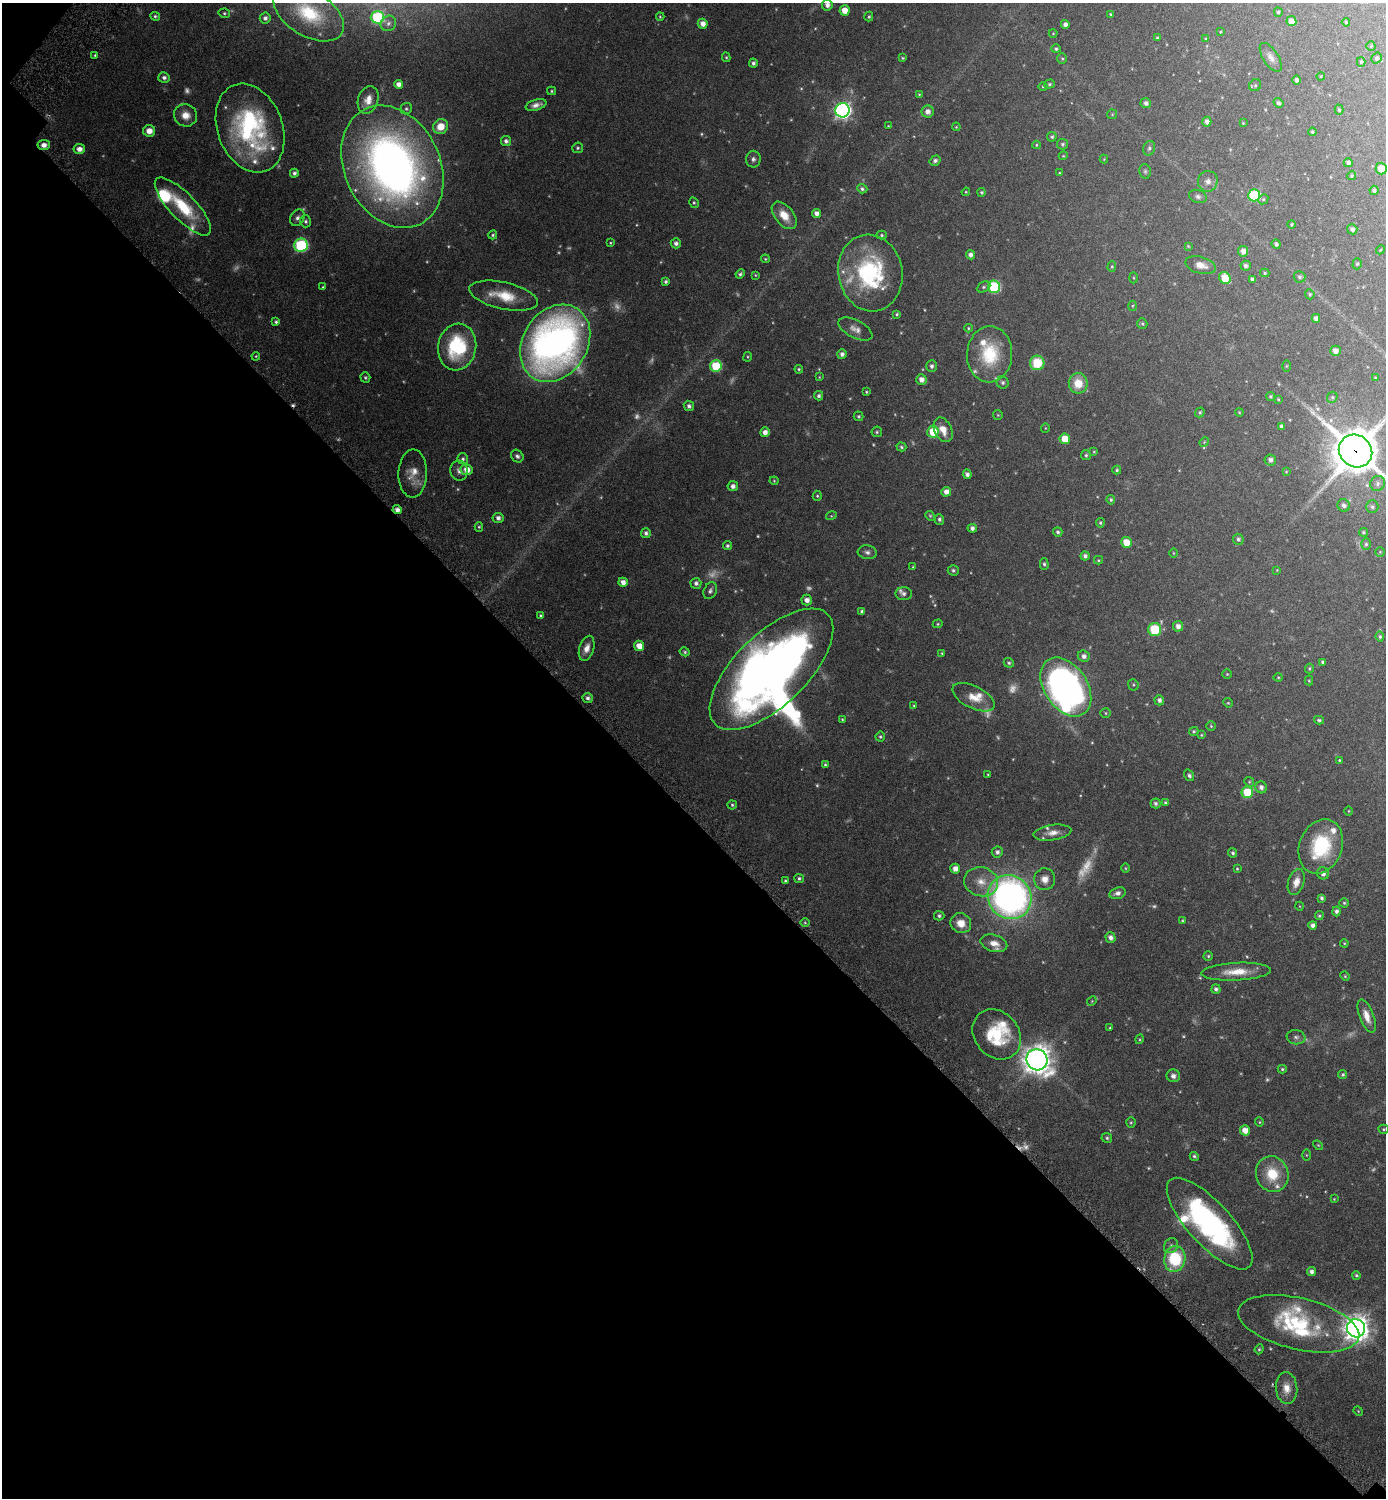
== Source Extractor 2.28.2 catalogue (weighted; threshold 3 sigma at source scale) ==
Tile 9 of 4 x 4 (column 1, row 3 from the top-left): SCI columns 327-1710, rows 1525-3020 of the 6046 x 6043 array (HDU 1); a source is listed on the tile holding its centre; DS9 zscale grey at full resolution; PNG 1388 x 1500 px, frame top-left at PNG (2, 3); each listed source drawn as its Kron ellipse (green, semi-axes under 4 px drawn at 4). Shown black and unused: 46% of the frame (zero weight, under 3 of 6 exposures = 1% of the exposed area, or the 3 px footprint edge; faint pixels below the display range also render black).
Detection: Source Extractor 2.28.2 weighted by HDU 2 'WHT'; one run over the whole footprint, this tile lists its part. Background 0.0806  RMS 0.0037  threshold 0.015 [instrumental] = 3 sigma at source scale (4.09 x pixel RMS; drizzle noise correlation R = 1.36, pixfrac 0.8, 0.05/0.05 arcsec/px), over >= 5 px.
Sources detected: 394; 51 too faint to see at this stretch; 2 inside a brighter object's white glare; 1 cosmic-ray / hot-pixel residue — neither listed nor drawn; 21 inside a brighter listed object's ellipse — not listed separately; the other 319 listed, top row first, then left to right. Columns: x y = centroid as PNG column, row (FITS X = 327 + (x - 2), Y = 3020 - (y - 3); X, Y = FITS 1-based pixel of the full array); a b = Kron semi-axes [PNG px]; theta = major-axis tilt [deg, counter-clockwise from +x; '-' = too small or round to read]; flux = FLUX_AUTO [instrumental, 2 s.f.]
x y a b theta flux
827 5 5 5 - 1.5
844 10 5 5 - 3.3
1278 12 5 4 - 0.47
224 13 6 4 -12 0.45
309 13 39 22 -32 17
1110 14 4 3 - 0.26
155 16 5 4 - 0.53
377 17 6 6 - 27
660 17 4 3 - 0.32
869 17 5 4 - 0.44
265 18 5 5 - 0.91
1291 21 5 5 - 3
1346 22 4 3 - 0.46
388 23 8 7 - 0.98
703 24 5 5 - 2.1
1065 24 4 4 - 1.2
1220 32 3 3 - 0.26
1053 33 4 4 - 0.27
1157 38 4 3 - 0.45
1206 39 4 4 - 0.36
1371 46 4 4 - 0.29
1056 49 5 4 - 0.59
95 55 4 4 - 0.37
726 57 5 4 - 0.39
1271 57 16 7 -57 1.9
903 58 3 3 - 0.32
1377 58 6 5 - 0.78
1062 59 5 5 - 0.4
1361 62 5 4 - 0.42
753 63 4 4 - 0.87
1321 76 4 3 - 0.24
164 77 5 5 - 1
1297 80 4 4 - 0.91
399 84 4 4 - 1.7
1049 84 5 4 - 0.45
1255 85 6 5 - 0.49
1043 86 4 3 - 0.28
552 91 4 4 - 0.38
919 94 4 3 - 0.26
368 100 14 10 72 3.1
1146 103 5 5 - 1
1278 103 5 4 - 0.7
536 105 11 5 15 1.6
406 109 6 5 - 0.56
842 110 7 7 - 110
1339 110 5 4 - 0.48
928 112 6 6 - 1.7
1112 114 5 5 - 0.37
186 115 11 11 - 3.4
1207 122 5 4 - 1.3
1243 123 3 3 - 0.23
441 126 8 7 - 4.7
888 126 3 3 - 0.23
956 127 4 3 - 0.27
250 128 46 32 -69 49
149 131 6 6 - 2.8
1312 132 4 4 - 0.44
1052 137 5 4 - 0.46
506 141 5 5 - 1
1062 144 5 5 - 0.54
44 145 6 5 - 1.7
1036 145 4 4 - 0.32
578 148 5 5 - 0.53
1149 148 7 6 - 0.72
79 149 6 5 - 1.9
1063 156 4 3 - 0.25
753 159 8 7 - 1.1
1104 159 4 4 - 0.27
935 161 6 4 35 0.85
1348 163 4 4 - 0.84
392 167 64 48 -64 190
1381 169 6 5 - 3.8
1145 171 7 5 -76 0.57
294 173 4 4 - 0.82
1059 173 3 3 - 0.25
1351 176 4 4 - 0.42
1208 181 10 9 - 1.8
862 189 5 4 - 0.69
1374 190 4 4 - 0.62
966 192 4 4 - 0.3
981 192 4 4 - 0.48
1254 195 6 6 - 24
1198 196 9 6 -19 0.89
1263 199 5 4 - 0.44
694 203 5 4 - 0.45
183 206 38 13 -46 14
817 213 4 4 - 1.7
784 215 16 9 -51 4.6
297 218 9 6 59 1.1
306 221 6 5 - 0.63
1292 224 4 4 - 0.44
1352 229 5 5 - 0.94
493 235 4 4 - 0.43
882 235 5 4 - 0.43
610 243 4 3 - 0.28
676 243 5 5 - 0.97
1276 244 5 4 - 0.66
301 245 7 6 - 34
1188 246 3 3 - 0.28
1380 250 4 3 - 0.24
1243 251 5 5 - 1.9
971 255 5 4 - 1.2
765 259 4 3 - 0.33
1357 264 5 4 - 0.46
1200 265 16 8 -15 2.9
1246 266 5 5 - 0.88
1112 267 5 4 - 0.42
870 273 38 32 -79 36
1265 273 5 4 - 0.44
740 274 5 4 - 0.62
755 275 4 3 - 0.28
1299 277 6 5 - 0.67
1133 278 5 3 - 0.3
1225 278 6 5 - 8.2
1252 279 4 3 - 0.62
666 282 4 4 - 0.68
323 287 4 3 - 0.3
983 287 7 5 27 0.52
994 287 6 6 - 26
1310 294 5 4 - 0.46
504 296 35 13 -13 8.8
1132 306 5 3 - 0.29
897 314 4 3 - 0.43
1316 318 4 4 - 1.3
276 322 4 3 - 0.54
1142 324 5 5 - 0.48
968 328 4 4 - 0.34
855 329 18 9 -28 2.3
555 343 41 32 57 160
457 347 23 19 80 23
1335 351 5 5 - 1.5
842 354 5 5 - 1.1
990 354 28 22 87 14
256 356 4 3 - 0.3
748 357 5 3 - 0.31
1037 363 7 7 - 8.9
716 366 6 6 - 16
932 366 6 5 - 0.84
1286 366 6 4 89 0.29
799 369 4 4 - 0.38
365 377 5 4 - 0.48
819 377 3 3 - 0.23
1375 378 3 3 - 0.24
921 380 5 5 - 1.7
1003 382 6 5 - 0.73
1078 383 10 9 - 5.7
866 392 3 3 - 0.35
819 396 5 4 - 0.7
1270 396 4 4 - 0.42
1332 397 6 5 - 0.5
1278 399 3 3 - 0.27
689 406 5 5 - 0.93
1200 412 5 4 - 0.5
1239 412 4 3 - 0.26
998 415 5 4 - 0.32
858 416 5 5 - 0.5
1282 426 4 4 - 0.95
1045 428 5 3 - 0.21
943 430 13 8 -63 3.3
765 432 5 5 - 1.7
877 432 5 5 - 0.46
933 432 6 5 - 9.6
1065 439 5 5 - 4.3
1204 442 5 4 - 0.3
901 447 5 4 - 0.51
1355 451 17 15 -39 1200
1094 452 4 4 - 0.3
1086 455 5 5 - 0.54
517 456 7 5 -48 0.82
463 459 5 5 - 0.63
1270 460 6 5 - 1.1
467 470 6 5 - 3
1117 470 4 4 - 0.44
459 471 10 8 -78 1.5
1286 472 4 3 - 0.26
413 474 24 14 88 4.6
967 474 5 4 - 1.1
774 481 4 4 - 0.31
1377 483 8 7 - 1.1
733 486 5 5 - 1.2
946 492 5 5 - 2
817 496 5 4 - 0.4
1111 500 5 4 - 0.5
1344 505 6 6 - 1
1372 507 6 6 - 0.76
397 510 4 4 - 1.4
831 516 5 3 - 0.3
930 516 5 4 - 0.39
498 518 5 5 - 1.2
939 519 5 4 - 0.74
1100 523 5 4 - 0.42
479 527 5 4 - 0.38
972 528 5 4 - 1.1
1058 532 4 4 - 0.62
1363 532 4 4 - 0.44
646 533 5 4 - 0.88
1238 539 5 5 - 0.7
1126 542 5 5 - 4.8
1366 544 6 5 - 0.54
727 546 4 4 - 0.6
867 552 9 7 -8 1.1
1380 552 5 4 - 0.3
1173 553 5 3 - 0.24
1085 556 4 4 - 0.86
1098 560 4 4 - 0.33
1044 564 5 4 - 0.53
913 567 3 2 - 0.27
953 570 5 5 - 0.56
1277 570 4 4 - 0.25
623 582 5 4 - 1.7
696 583 5 5 - 0.99
710 591 9 6 66 0.94
904 594 8 6 -1 0.83
807 600 5 5 - 1.5
862 611 4 3 - 0.56
541 616 4 4 - 0.55
938 624 5 4 - 0.33
1178 626 5 5 - 1.5
1155 629 6 6 - 12
1380 636 5 4 - 0.5
639 646 5 5 - 3.1
587 648 13 7 72 2.5
685 652 5 4 - 0.45
942 653 3 3 - 0.27
1084 656 6 5 - 1.3
1323 662 4 3 - 0.62
1009 663 5 4 - 0.53
1309 668 5 3 - 0.41
771 669 79 36 44 260
1227 674 5 5 - 0.34
1278 677 4 4 - 0.29
1309 681 5 4 - 0.3
1133 685 6 5 - 0.44
1066 687 32 21 -56 140
974 697 23 11 -27 4.8
588 698 5 5 - 0.95
1159 700 5 5 - 1
1228 703 5 4 - 0.33
914 706 4 2 - 0.23
1106 713 5 4 - 0.37
842 719 4 3 - 0.29
1319 720 5 4 - 0.47
1211 726 5 5 - 0.35
1194 731 5 4 - 0.5
1201 735 4 4 - 0.29
880 737 5 5 - 0.47
1339 760 3 3 - 0.53
825 765 4 4 - 0.43
988 774 4 3 - 0.23
1189 775 6 4 -54 0.71
1249 782 5 4 - 0.33
1261 787 6 5 - 1.2
1247 792 6 5 - 12
1155 803 5 5 - 0.74
1165 803 4 4 - 0.51
732 805 4 4 - 0.42
1349 811 5 3 - 0.24
1052 833 19 7 8 2.5
1321 847 28 21 70 20
997 852 5 5 - 1
1233 853 4 4 - 0.68
1125 868 5 3 - 0.27
955 869 5 5 - 2.1
1237 869 4 3 - 0.31
1323 873 6 6 - 1.6
799 878 5 4 - 0.57
1045 879 11 10 - 2.6
785 881 4 3 - 0.52
981 882 17 14 -14 4.7
1296 882 13 8 73 3
1117 893 8 5 15 1.2
1010 897 23 21 -49 140
1322 898 4 3 - 0.65
1344 903 4 4 - 0.38
1299 906 4 3 - 0.22
1336 911 5 4 - 0.89
939 916 5 5 - 0.69
1319 916 4 4 - 0.43
1182 920 4 3 - 0.3
805 923 5 3 - 0.3
961 923 10 9 - 3.8
1313 925 4 4 - 1.2
1110 937 5 5 - 1.3
994 943 14 8 -15 2.8
1344 943 4 4 - 0.29
1208 956 4 4 - 0.41
1236 972 35 9 3 6.2
1345 976 5 4 - 0.34
1216 989 5 4 - 0.74
1092 1001 5 4 - 0.31
1367 1016 17 7 -69 3.1
1110 1028 3 3 - 0.31
997 1034 27 22 -50 15
1296 1037 9 7 -9 1.1
1140 1039 5 3 - 0.3
1037 1060 11 10 - 400
1282 1069 4 4 - 0.39
1343 1074 5 4 - 0.46
1173 1076 6 6 - 1.2
1131 1122 5 4 - 0.39
1259 1122 5 4 - 0.32
1384 1129 5 4 - 0.38
1245 1130 5 5 - 2.6
1107 1138 5 5 - 0.52
1318 1145 6 3 -44 0.33
1306 1155 5 4 - 0.26
1194 1156 5 4 - 0.51
1272 1174 18 16 -72 9
1334 1199 3 3 - 0.22
1210 1224 59 21 -48 65
1171 1246 8 6 54 0.96
1175 1259 13 10 80 17
1311 1272 4 4 - 1.1
1356 1275 4 4 - 0.48
1299 1324 62 26 -13 25
1356 1328 9 9 - 340
1259 1349 5 4 - 0.39
1287 1388 16 10 -85 3.5
1358 1411 5 4 - 0.28
Overlapping masked pixels (flux is a lower limit): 3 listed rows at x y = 44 145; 1355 451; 397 510
Isophote crosses this tile's border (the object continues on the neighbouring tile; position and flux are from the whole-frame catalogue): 2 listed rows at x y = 827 5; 1355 451